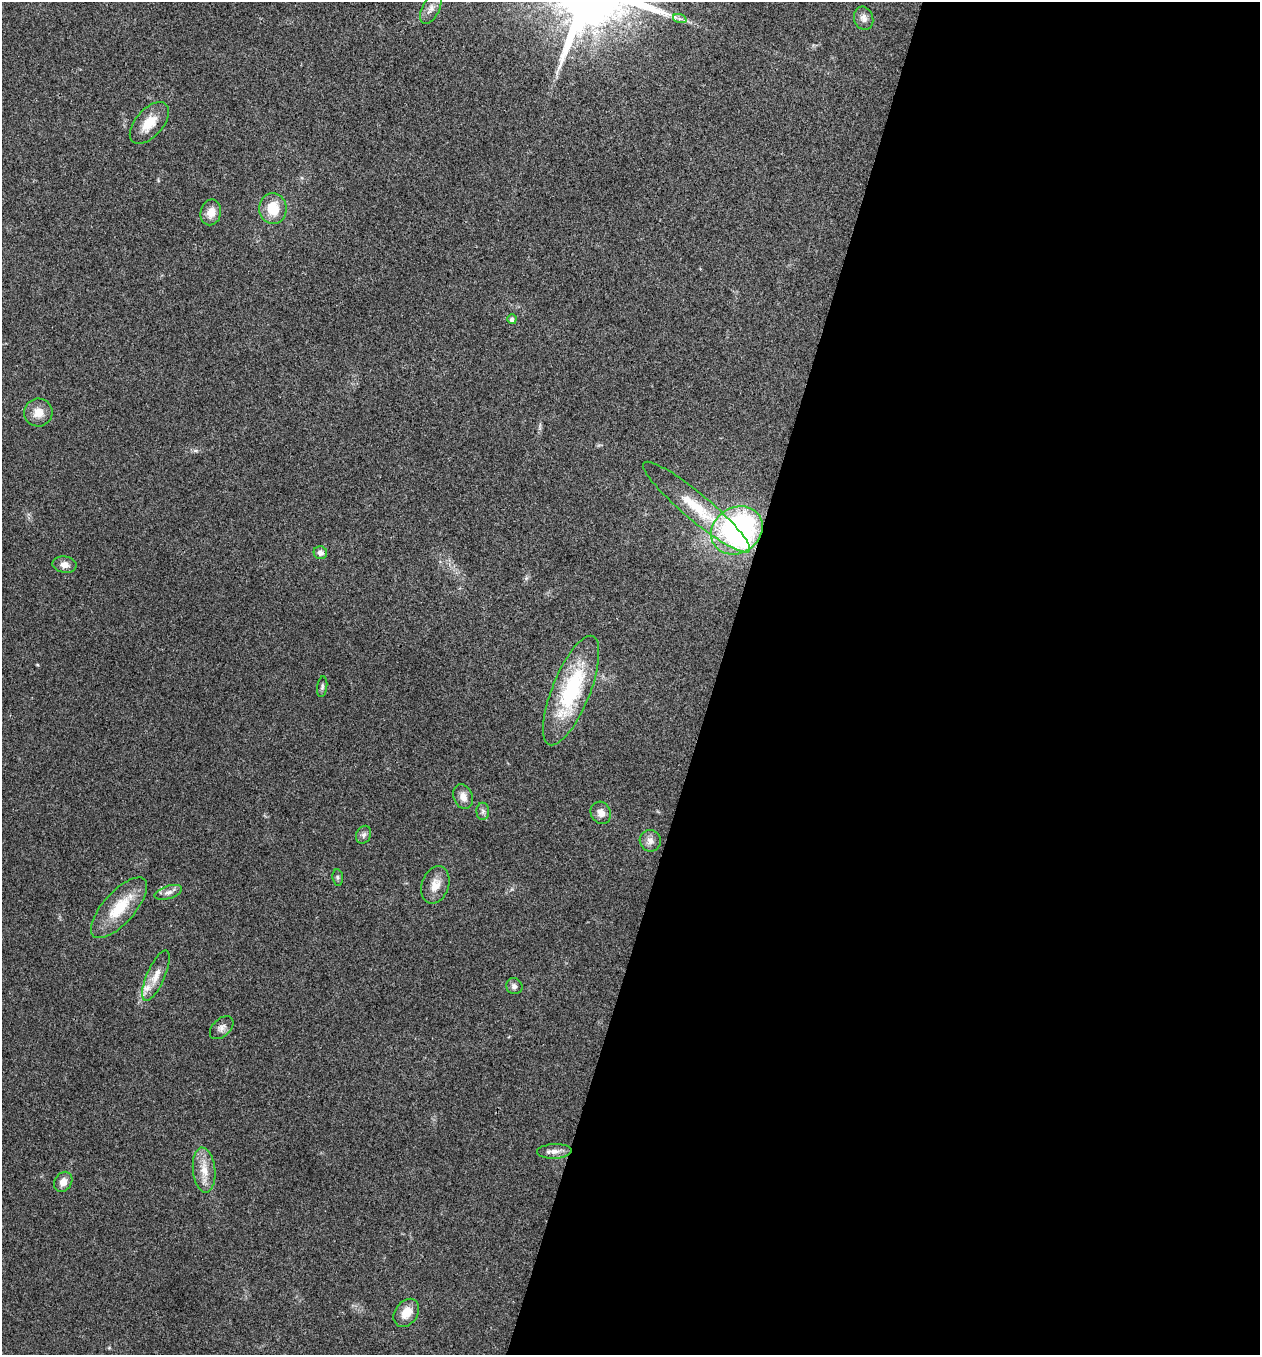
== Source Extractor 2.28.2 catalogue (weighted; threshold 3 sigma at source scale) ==
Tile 12 of 4 x 4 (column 4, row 3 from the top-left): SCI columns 3910-5167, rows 1359-2711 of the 5434 x 5419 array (HDU 1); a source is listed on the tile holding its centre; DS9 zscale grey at full resolution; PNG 1262 x 1357 px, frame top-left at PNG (2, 2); each listed source drawn as its Kron ellipse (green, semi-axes under 4 px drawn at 4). Shown black and unused: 43% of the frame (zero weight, under 3 of 4 exposures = <1% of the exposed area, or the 3 px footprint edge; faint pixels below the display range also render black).
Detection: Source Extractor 2.28.2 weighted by HDU 2 'WHT'; one run over the whole footprint, this tile lists its part. Background 0.0237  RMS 0.0041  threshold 0.0183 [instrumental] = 3 sigma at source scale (4.5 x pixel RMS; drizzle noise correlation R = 1.50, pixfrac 1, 0.05/0.05 arcsec/px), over >= 5 px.
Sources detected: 32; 1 inside a brighter object's white glare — neither listed nor drawn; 1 inside a brighter listed object's ellipse — not listed separately; the other 30 listed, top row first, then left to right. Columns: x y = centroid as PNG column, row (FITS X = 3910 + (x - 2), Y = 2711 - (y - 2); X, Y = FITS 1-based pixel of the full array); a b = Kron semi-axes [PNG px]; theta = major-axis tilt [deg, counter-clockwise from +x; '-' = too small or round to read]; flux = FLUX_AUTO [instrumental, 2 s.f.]
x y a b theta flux
431 8 17 8 63 2.8
864 18 12 9 -70 2.1
680 19 7 4 -18 0.99
149 123 25 13 49 7.8
273 209 15 13 -85 10
211 212 13 10 77 3.7
512 319 5 4 - 1.3
38 412 14 14 - 5.1
696 507 69 13 -40 17
737 530 27 22 33 87
320 553 7 6 - 1.9
65 565 12 8 -10 2.7
322 687 10 5 83 0.96
571 691 58 19 68 40
463 797 12 9 -71 3.2
483 811 8 6 -89 1.2
601 813 11 9 -58 3
364 835 9 7 64 1.3
650 841 11 10 - 2.5
338 877 8 5 -84 0.82
435 885 19 13 70 5.1
168 892 14 6 18 2
119 908 38 16 48 14
156 976 27 9 66 5.1
514 986 8 8 - 1.5
222 1028 14 8 44 2.2
554 1151 17 7 3 2.8
204 1170 22 11 -84 6.2
63 1182 11 8 57 3.3
406 1313 15 11 54 6.1